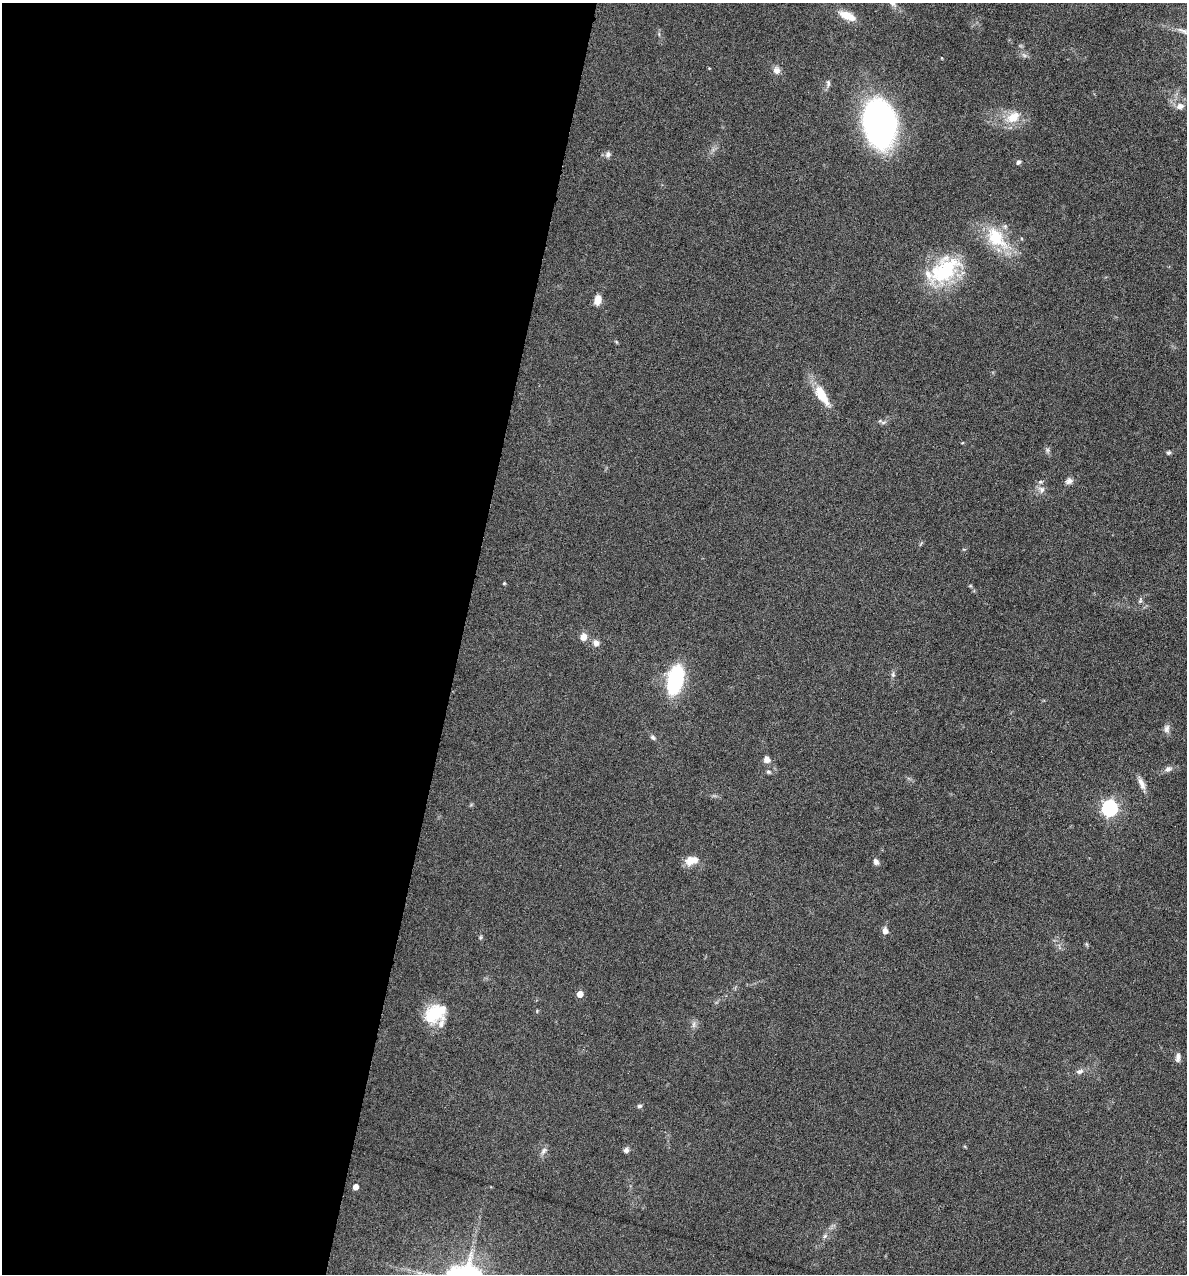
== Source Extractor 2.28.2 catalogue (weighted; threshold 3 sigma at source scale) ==
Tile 5 of 4 x 4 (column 1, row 2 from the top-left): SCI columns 122-1306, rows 2543-3814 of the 5105 x 5085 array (HDU 1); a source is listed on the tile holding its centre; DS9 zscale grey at full resolution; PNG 1189 x 1276 px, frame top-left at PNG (2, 3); no overlay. Shown black and unused: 39% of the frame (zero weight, under 4 of 8 exposures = <1% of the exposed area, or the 3 px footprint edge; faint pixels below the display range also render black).
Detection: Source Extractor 2.28.2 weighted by HDU 2 'WHT'; one run over the whole footprint, this tile lists its part. Background 0.148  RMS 0.0057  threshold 0.0233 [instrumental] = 3 sigma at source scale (4.09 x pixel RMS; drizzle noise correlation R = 1.36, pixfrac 0.8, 0.05/0.05 arcsec/px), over >= 5 px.
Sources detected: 49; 2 inside a brighter listed object's ellipse — not listed separately; the other 47 listed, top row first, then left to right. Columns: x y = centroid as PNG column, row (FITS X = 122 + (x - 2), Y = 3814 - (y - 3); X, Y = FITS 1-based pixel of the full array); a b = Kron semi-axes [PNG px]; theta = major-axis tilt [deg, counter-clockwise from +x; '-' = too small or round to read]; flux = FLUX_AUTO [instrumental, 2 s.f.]
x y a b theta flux
847 16 22 9 -24 8.3
1024 55 8 5 -45 1.4
942 58 3 3 - 0.46
776 70 9 9 - 2.9
828 83 11 5 -90 1.6
1180 106 11 8 8 3
1013 117 23 14 33 11
880 123 37 23 -82 210
608 154 8 7 - 1.8
1018 162 6 5 - 1.5
996 238 39 21 -49 25
944 271 44 26 41 41
598 300 11 7 79 4.6
822 395 33 12 -57 12
883 422 9 4 9 1.3
1047 450 6 6 - 1.2
1169 453 6 5 - 0.97
1069 481 8 7 - 2.3
1041 489 10 9 - 2.8
504 583 3 3 - 0.67
1140 600 9 5 75 1.2
583 637 8 7 - 4.2
596 643 9 9 - 2.8
893 675 7 5 72 1.2
675 680 24 12 77 55
1167 729 12 8 83 2.5
653 737 8 5 -40 1.2
767 759 7 7 - 2.9
1168 769 10 7 19 2.3
768 772 6 5 - 1.1
1141 783 17 7 -66 3.8
1110 808 7 6 - 140
692 860 15 9 13 7.3
876 861 8 6 -56 2.2
885 931 7 6 - 2.8
480 937 6 4 89 0.77
580 994 5 5 - 4.6
435 1013 27 19 31 21
694 1024 10 5 89 1.7
1178 1057 12 6 80 2.3
1080 1071 10 7 18 2.1
639 1106 6 5 - 1.1
626 1150 6 6 - 1.7
544 1151 11 6 58 2.1
355 1187 5 4 - 4.5
825 1236 7 5 46 1.3
419 1273 7 5 0 1.5